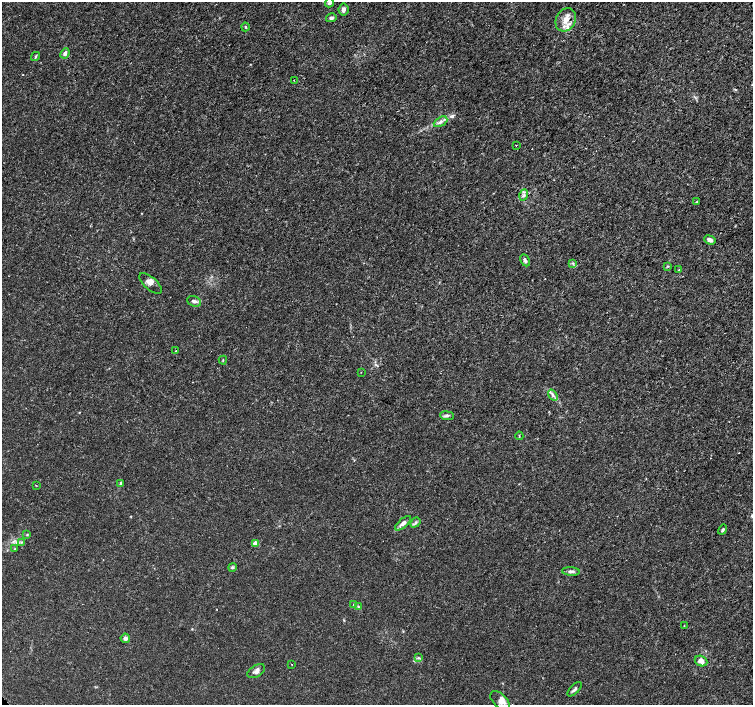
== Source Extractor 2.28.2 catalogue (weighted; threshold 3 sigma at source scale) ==
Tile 10 of 4 x 4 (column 2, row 3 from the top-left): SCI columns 1523-3023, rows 1576-2980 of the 6056 x 6026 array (HDU 1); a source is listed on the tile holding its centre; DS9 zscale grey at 2 x 2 block average (1 PNG px = mean of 2 x 2 image px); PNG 755 x 707 px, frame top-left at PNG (2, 2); each listed source drawn as its Kron ellipse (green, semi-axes under 4 px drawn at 4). Shown black and unused: <1% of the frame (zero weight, under 3 of 5 exposures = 2% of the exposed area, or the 3 px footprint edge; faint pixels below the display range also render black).
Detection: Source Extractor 2.28.2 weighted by HDU 2 'WHT'; one run over the whole footprint, this tile lists its part. Background 0.00166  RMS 7.4e-04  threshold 0.00334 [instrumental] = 3 sigma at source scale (4.5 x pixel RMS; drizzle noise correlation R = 1.50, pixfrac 1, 0.0396/0.0396 arcsec/px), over >= 5 px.
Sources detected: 53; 1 cosmic-ray / hot-pixel residue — neither listed nor drawn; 6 inside a brighter listed object's ellipse — not listed separately; the other 46 listed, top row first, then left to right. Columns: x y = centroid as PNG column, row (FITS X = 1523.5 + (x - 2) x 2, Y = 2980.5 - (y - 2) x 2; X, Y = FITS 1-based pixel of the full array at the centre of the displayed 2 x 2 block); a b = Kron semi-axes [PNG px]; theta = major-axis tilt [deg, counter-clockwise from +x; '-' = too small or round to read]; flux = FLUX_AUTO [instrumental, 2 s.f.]
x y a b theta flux
330 3 5 4 - 0.47
344 10 6 5 - 0.52
331 18 5 4 - 0.53
566 20 12 9 61 1.9
245 27 4 2 - 0.15
65 53 5 4 - 0.55
35 56 5 3 - 0.23
294 80 2 2 - 0.07
440 122 7 4 28 0.57
516 145 2 2 - 0.078
524 195 5 3 - 0.38
697 202 4 3 - 0.15
710 240 6 4 -21 0.62
525 260 6 3 -63 0.48
573 263 3 2 - 0.14
668 266 3 2 - 0.14
679 270 3 2 - 0.12
150 283 14 6 -42 0.89
194 301 7 5 -20 0.57
176 350 3 2 - 0.072
223 360 4 2 - 0.14
361 372 2 2 - 0.066
553 395 6 3 -52 0.37
447 416 7 4 -6 0.39
519 436 4 2 - 0.12
121 483 4 3 - 0.19
36 485 3 2 - 0.082
415 522 6 3 50 0.31
403 523 10 4 41 0.76
723 530 5 2 - 0.24
27 535 3 3 - 0.15
21 542 3 3 - 0.19
256 543 4 4 - 1.4
15 548 3 2 - 0.11
232 567 4 3 - 0.23
571 571 9 4 -5 0.55
354 604 3 3 - 0.18
358 607 3 3 - 0.15
684 625 2 2 - 0.074
125 638 5 4 - 0.59
418 658 4 3 - 0.21
701 661 6 5 - 1.3
292 664 2 2 - 0.098
256 671 10 5 32 0.68
575 689 9 3 46 0.41
500 701 12 6 -45 1.2
Isophote crosses this tile's border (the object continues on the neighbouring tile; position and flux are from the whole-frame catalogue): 1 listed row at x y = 330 3
Diffuse or blended objects may show on this block-average render without a row.